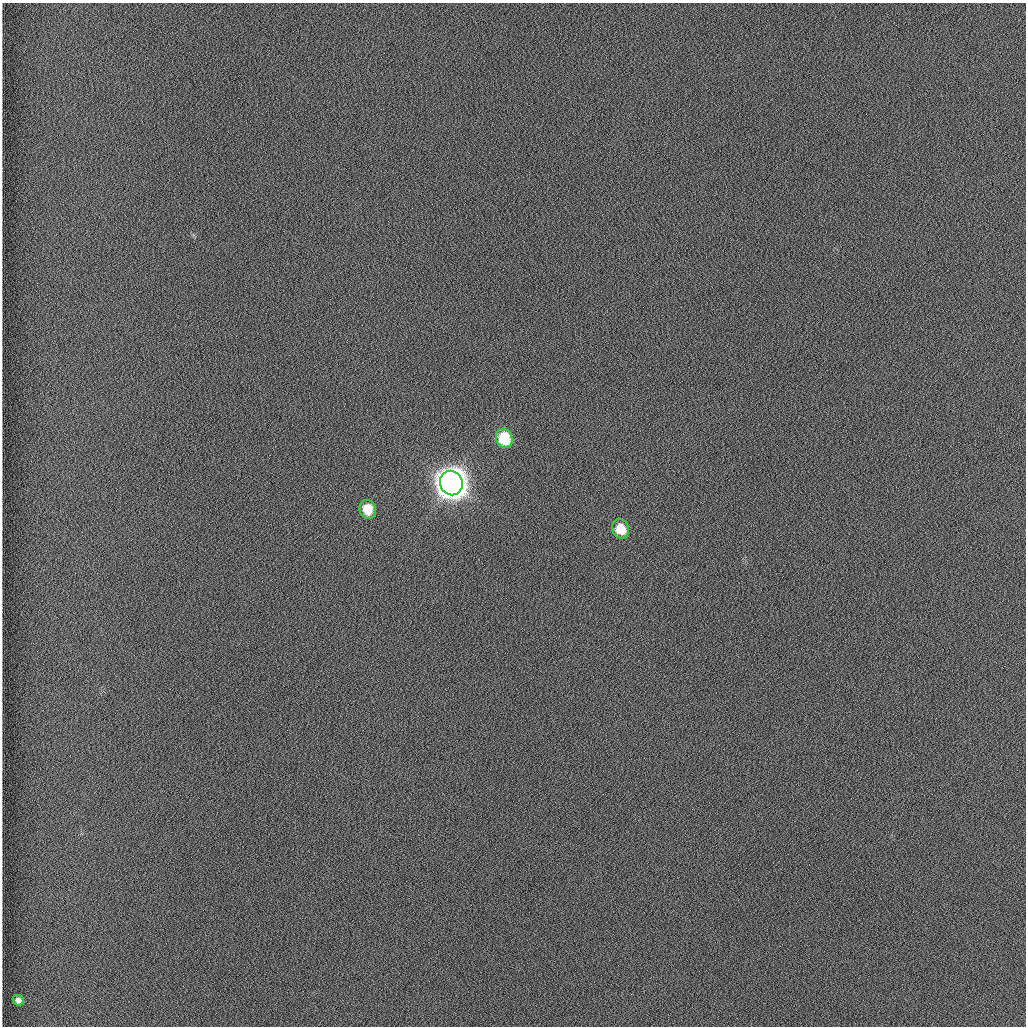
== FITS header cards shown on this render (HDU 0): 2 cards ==
NAXIS1  =                 1024 /fastest changing axis
NAXIS2  =                 1024 /next to fastest changing axis

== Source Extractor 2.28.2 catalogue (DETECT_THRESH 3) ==
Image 1024 x 1024 px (HDU 0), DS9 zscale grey, 1 PNG px = 1 image px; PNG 1028 x 1028 px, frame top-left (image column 1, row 1024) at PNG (2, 3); each listed source drawn as its Kron ellipse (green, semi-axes under 4 px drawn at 4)
Background 1260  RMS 6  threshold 18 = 3 sigma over >= 5 px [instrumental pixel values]
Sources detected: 5; all 5 listed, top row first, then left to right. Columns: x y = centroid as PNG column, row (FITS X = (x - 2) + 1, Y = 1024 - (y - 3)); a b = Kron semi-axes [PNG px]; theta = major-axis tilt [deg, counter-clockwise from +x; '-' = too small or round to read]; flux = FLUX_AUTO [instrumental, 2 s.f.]
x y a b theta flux
504 438 10 8 -70 2.1e+04
451 483 12 11 - 1.1e+06
368 509 9 8 - 8.8e+03
621 529 10 8 -67 8.5e+03
18 1000 6 5 - 1.9e+03